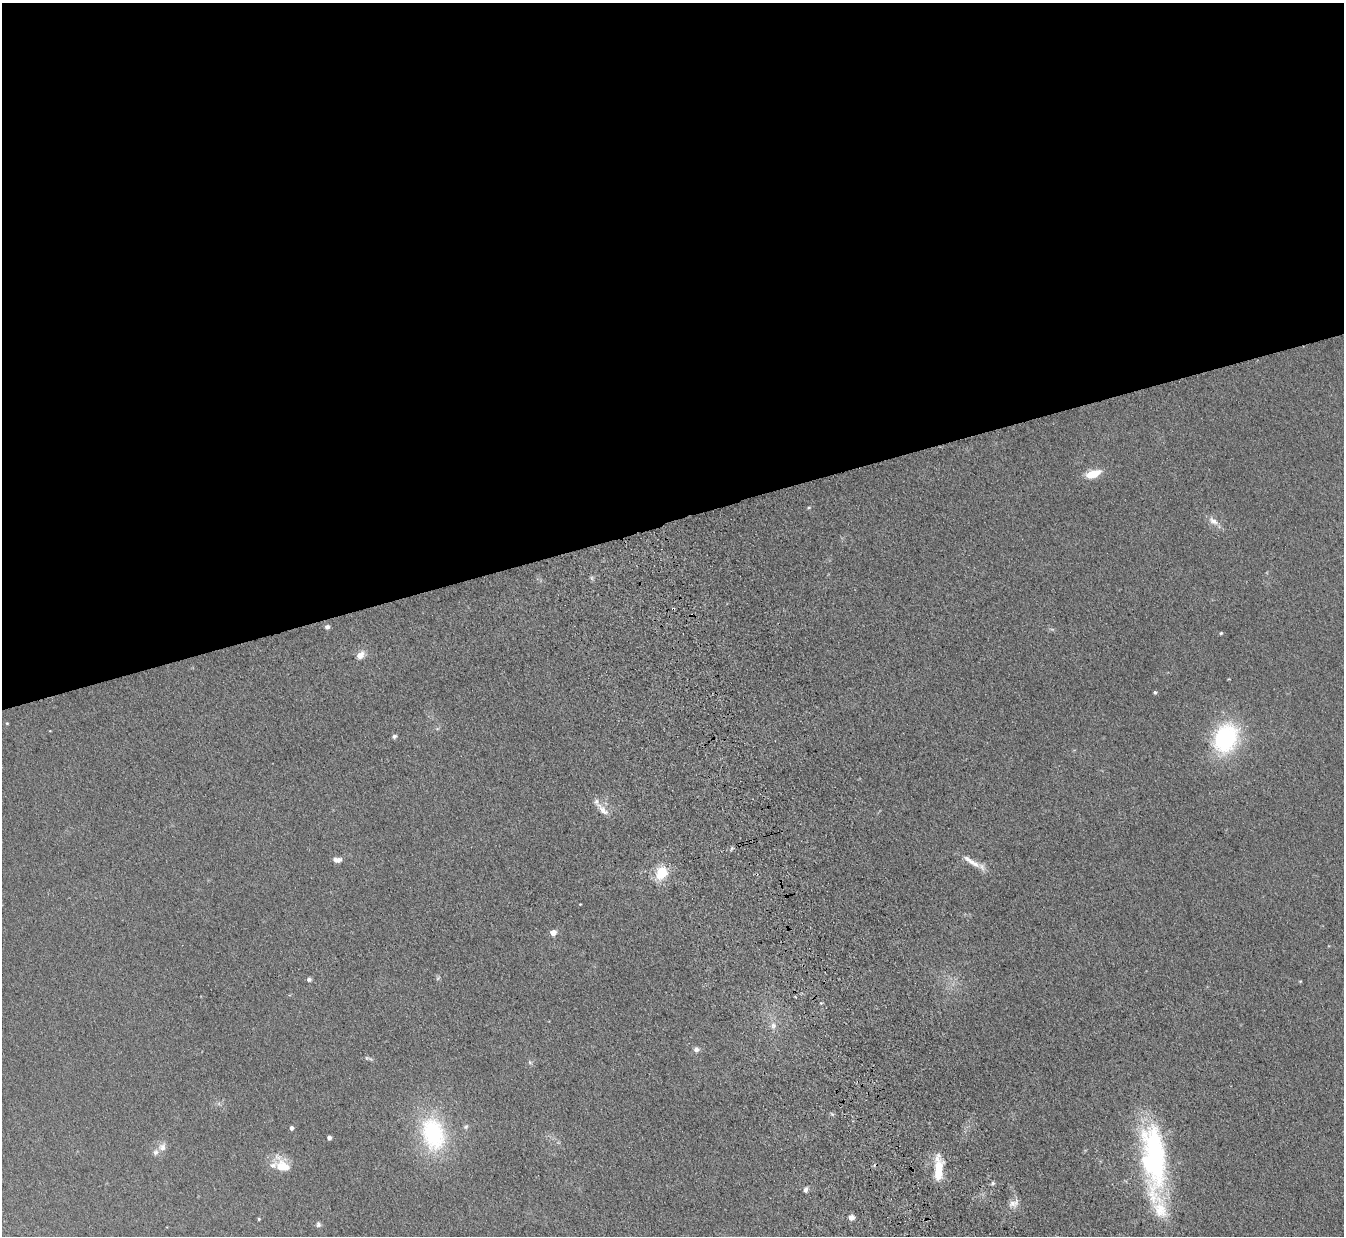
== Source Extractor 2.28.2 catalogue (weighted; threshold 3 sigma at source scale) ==
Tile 2 of 4 x 4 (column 2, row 1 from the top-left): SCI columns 1417-2758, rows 3869-5102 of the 5515 x 5398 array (HDU 1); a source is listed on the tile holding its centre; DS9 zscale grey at full resolution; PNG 1346 x 1238 px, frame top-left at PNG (2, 3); no overlay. Shown black and unused: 42% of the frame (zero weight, under 3 of 5 exposures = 4% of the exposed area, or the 3 px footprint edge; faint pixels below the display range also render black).
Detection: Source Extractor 2.28.2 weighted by HDU 2 'WHT'; one run over the whole footprint, this tile lists its part. Background 0.0415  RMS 0.0047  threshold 0.0211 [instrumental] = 3 sigma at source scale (4.5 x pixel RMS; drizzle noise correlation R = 1.50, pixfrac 1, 0.05/0.05 arcsec/px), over >= 5 px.
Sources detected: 42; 1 cosmic-ray / hot-pixel residue — not listed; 4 inside a brighter listed object's ellipse — not listed separately; the other 37 listed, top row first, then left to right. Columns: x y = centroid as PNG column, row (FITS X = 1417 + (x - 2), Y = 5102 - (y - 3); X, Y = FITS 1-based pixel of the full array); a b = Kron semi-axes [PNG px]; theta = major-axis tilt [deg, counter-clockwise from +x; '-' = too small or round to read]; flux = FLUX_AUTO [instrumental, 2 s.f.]
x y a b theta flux
1093 474 14 7 17 9.7
809 507 6 4 1 0.52
1213 521 14 8 -35 3.3
592 578 7 4 -71 0.78
327 627 6 5 - 1.2
1221 633 4 4 - 0.51
360 655 12 8 43 3.1
1155 692 4 4 - 0.71
7 723 4 4 - 0.41
394 736 6 5 - 1
1226 738 38 29 66 45
603 810 22 8 -46 4.3
731 849 6 4 71 0.68
337 860 10 6 -1 2.6
971 862 31 7 -32 5.3
661 873 15 12 55 12
580 904 2 2 - 0.28
553 933 5 4 - 5.3
309 979 6 5 - 1.1
773 1025 9 9 - 2.5
696 1049 7 7 - 1.8
367 1058 6 4 -43 0.67
530 1062 6 4 -2 0.74
466 1127 8 5 48 1
291 1128 4 4 - 1.6
433 1134 47 31 -76 45
329 1138 4 4 - 1.7
162 1147 12 11 - 3
1154 1157 88 25 -86 89
283 1166 22 15 -50 9.4
939 1169 26 8 88 14
993 1183 5 5 - 0.79
805 1190 6 5 - 1.4
1014 1203 16 10 26 3.3
851 1217 6 5 - 2.8
259 1219 4 3 - 0.52
318 1224 6 5 - 1.2